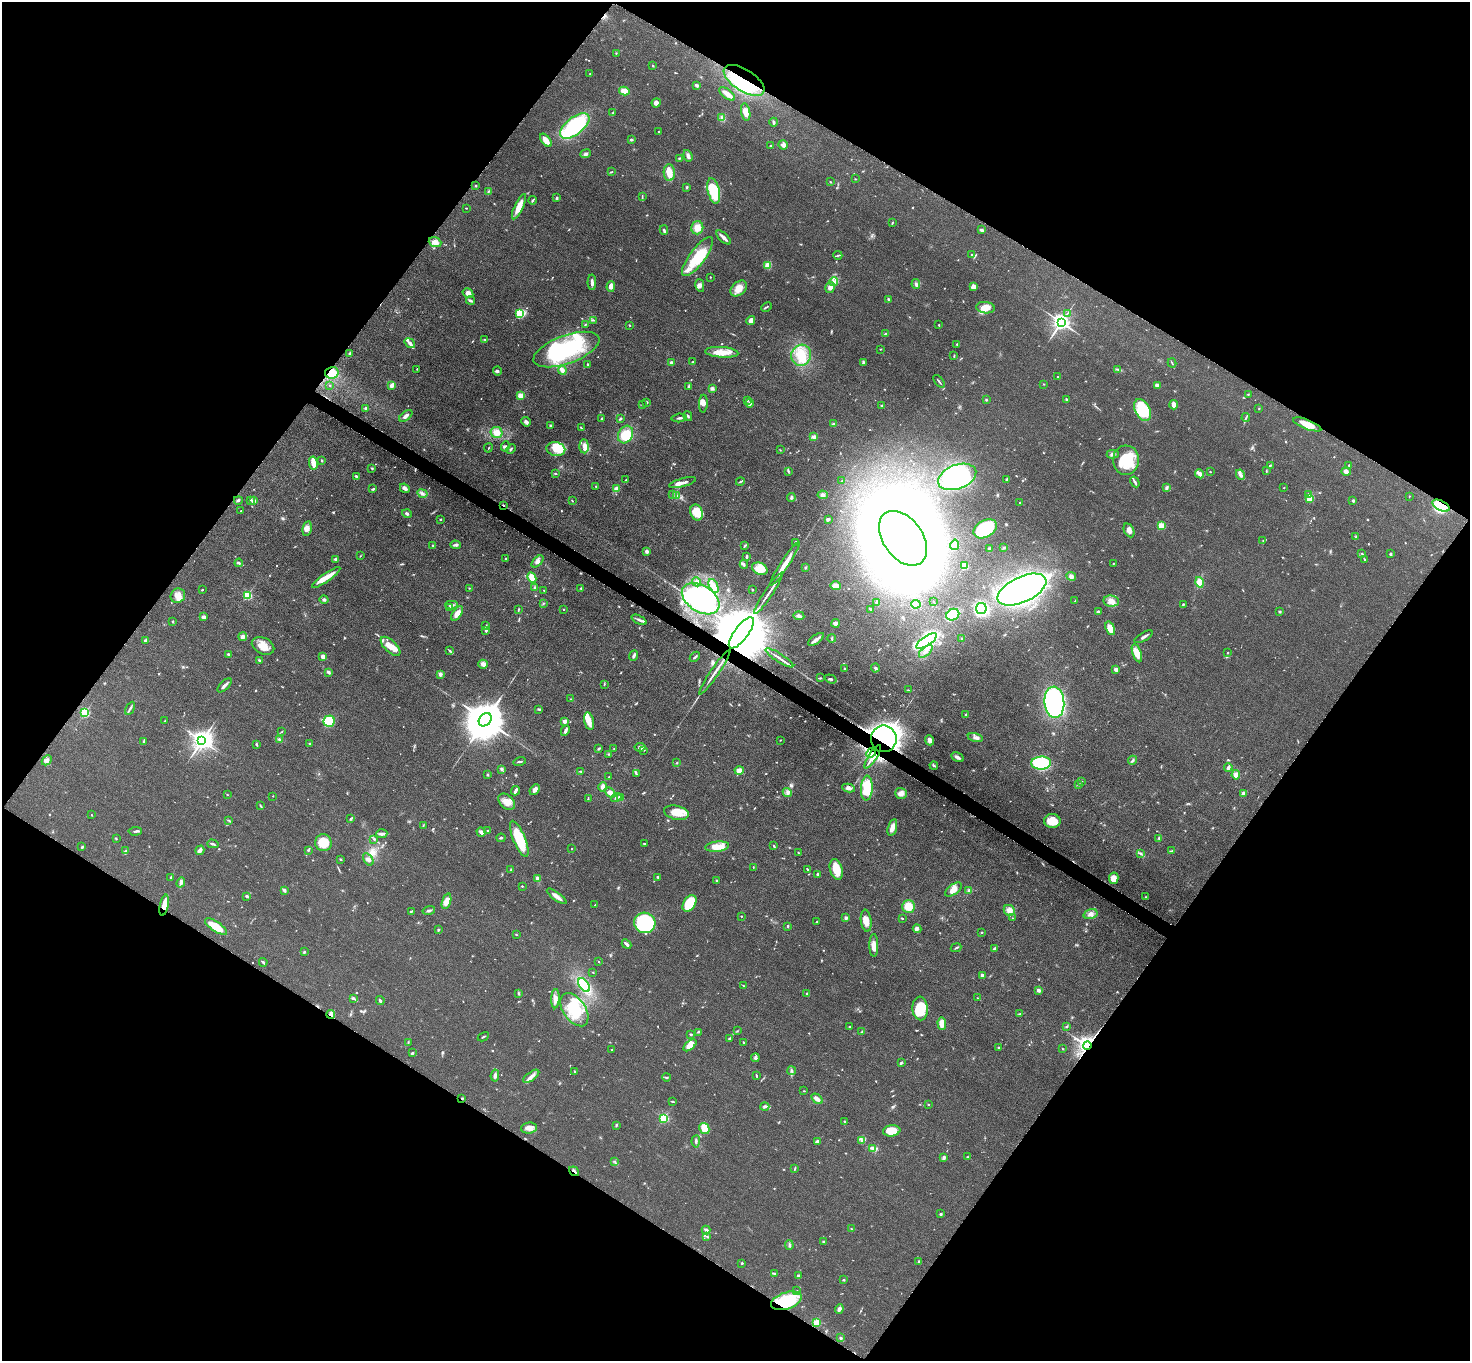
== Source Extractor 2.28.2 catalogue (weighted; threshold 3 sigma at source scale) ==
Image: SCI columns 13-5884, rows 161-5595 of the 5892 x 5896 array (HDU 1 of 3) = the unmasked area's bounding box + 8 px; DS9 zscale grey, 4 x 4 block average (1 PNG px = mean of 4 x 4 image px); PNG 1472 x 1363 px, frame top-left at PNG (2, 2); each listed source drawn as its Kron ellipse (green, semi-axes under 4 px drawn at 4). Shown black and unused: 49% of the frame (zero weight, under 3 of 5 exposures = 1% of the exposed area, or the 3 px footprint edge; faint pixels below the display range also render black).
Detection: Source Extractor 2.28.2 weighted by HDU 2 'WHT'. Background 0.0484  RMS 0.0054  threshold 0.0241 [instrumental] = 3 sigma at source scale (4.5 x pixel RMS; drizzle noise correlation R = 1.50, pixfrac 1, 0.05/0.05 arcsec/px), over >= 5 px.
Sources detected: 840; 10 too faint to see at this stretch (4 x 4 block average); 9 inside a brighter object's white glare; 3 cosmic-ray / hot-pixel residue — neither listed nor drawn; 9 coinciding with a brighter row at this scale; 55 inside a brighter listed object's ellipse — not listed separately; of the other 754, all 500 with FLUX_AUTO >= 1.72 (the completeness limit of this list) listed and drawn (254 fainter detections not listed), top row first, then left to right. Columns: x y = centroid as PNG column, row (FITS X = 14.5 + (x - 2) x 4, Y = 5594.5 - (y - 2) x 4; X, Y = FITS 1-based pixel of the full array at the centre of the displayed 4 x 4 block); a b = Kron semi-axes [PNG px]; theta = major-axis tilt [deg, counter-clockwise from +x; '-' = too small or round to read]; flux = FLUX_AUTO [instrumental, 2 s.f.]
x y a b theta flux
616 53 2 2 - 1.7
653 66 3 2 - 2.3
590 74 2 2 - 1.8
744 80 23 11 -33 180
697 85 3 2 - 8.4
624 91 5 4 - 26
727 94 9 4 -37 22
656 103 4 4 - 13
613 112 3 2 - 1.9
746 112 9 4 -80 21
722 117 2 2 - 1.8
774 122 4 2 - 4.5
575 126 17 8 38 340
659 131 2 2 - 2.2
546 140 8 3 -52 37
631 140 2 2 - 6.3
770 145 2 2 - 1.7
783 145 5 4 - 12
586 154 5 3 - 7.3
688 156 6 3 -71 11
679 158 2 2 - 1.8
611 172 3 2 - 3.2
669 173 8 5 -88 33
855 179 2 2 - 1.9
830 182 2 2 - 2.3
475 186 3 2 - 2.1
687 187 3 2 - 4.4
489 191 2 2 - 1.9
714 191 13 6 -77 110
642 197 4 2 - 2.8
557 198 3 2 - 5.1
533 200 4 2 - 4.1
519 207 14 3 65 47
466 208 2 2 - 2.3
892 223 3 2 - 2.9
697 228 6 6 - 29
664 230 4 2 - 4.7
981 230 3 2 - 8.1
723 237 9 2 -45 15
435 242 6 5 - 23
838 255 4 2 - 3.5
972 255 2 2 - 3
697 257 23 8 53 110
768 265 3 3 - 27
710 277 2 2 - 1.9
834 281 4 2 - 7.1
592 282 8 2 -89 12
916 284 5 3 - 7.6
700 285 6 4 -78 10
611 286 5 4 - 17
830 287 5 4 - 13
973 287 3 3 - 25
739 289 9 6 41 34
468 293 5 4 - 12
889 299 3 2 - 4.4
470 300 4 2 - 6.4
766 307 5 2 - 3.7
985 308 9 5 -7 38
519 313 2 2 - 190
1067 313 2 2 - 2.2
593 320 2 2 - 1.9
751 320 4 3 - 15
1061 322 3 3 - 2000
585 324 2 2 - 2.4
939 324 3 2 - 1.8
629 325 2 2 - 2.9
885 333 3 2 - 2
485 339 3 2 - 2.9
410 343 6 3 -37 8.8
957 344 3 2 - 2.4
566 349 35 14 20 330
880 349 2 2 - 2.4
722 352 17 5 -5 45
350 353 2 2 - 17
801 355 10 10 - 55
954 356 3 2 - 2.3
693 362 2 2 - 2
864 362 3 2 - 2.3
671 363 3 3 - 8.3
1172 363 4 2 - 2.5
588 364 3 2 - 2.7
417 369 2 2 - 2.1
1118 369 4 2 - 4
562 370 4 3 - 19
497 371 4 3 - 4.9
332 373 7 5 12 110
1058 377 2 2 - 5.8
939 381 7 2 -51 4.5
1044 384 2 2 - 1.9
330 385 2 2 - 1.7
392 385 4 3 - 16
1157 385 3 2 - 13
689 386 4 2 - 6.2
712 389 3 2 - 3.6
1248 394 2 2 - 1.9
520 395 2 2 - 93
1066 399 3 2 - 2.8
747 400 3 2 - 3.8
986 400 2 2 - 3.4
647 402 2 2 - 4.7
750 403 4 3 - 9.1
703 404 9 4 86 17
642 405 3 2 - 1.8
882 405 2 2 - 5.7
1174 405 5 2 - 27
365 408 3 3 - 4.2
1259 408 2 2 - 2.1
1142 410 12 7 -62 150
406 416 7 3 38 12
688 416 5 2 - 3.9
1246 417 4 2 - 4.5
601 418 3 2 - 3.5
679 418 7 2 6 6.2
620 419 4 2 - 4.2
526 422 5 3 - 10
834 424 3 2 - 4.8
1307 424 15 4 -21 42
551 426 3 3 - 5.3
581 428 4 2 - 3.6
497 432 6 5 - 32
625 435 9 7 61 84
814 437 4 3 - 16
505 446 5 3 - 6.4
584 446 7 4 -86 15
488 448 5 2 - 1.9
511 449 5 2 - 4.1
556 449 9 7 -10 35
780 450 3 2 - 1.9
1113 454 6 4 0 9
321 460 3 2 - 2
1126 460 15 13 86 120
313 463 6 2 -79 49
1270 465 4 2 - 3.9
1349 465 2 2 - 2.9
372 468 3 2 - 2.6
788 471 3 2 - 3.6
1266 471 3 2 - 2.3
1210 472 2 2 - 2.1
1346 472 5 4 - 10
555 474 3 2 - 2.4
1200 474 5 3 - 21
1240 475 5 3 - 8.6
356 476 3 2 - 4.9
957 477 20 12 20 350
1007 479 3 2 - 8.2
626 480 3 2 - 1.7
740 481 4 2 - 3.1
842 481 2 2 - 2
1135 482 6 2 -59 9.8
683 483 14 3 15 17
596 486 3 2 - 2.6
1166 487 3 2 - 4.3
405 488 5 3 - 12
1284 488 2 2 - 2.2
373 489 4 2 - 4.6
616 489 3 3 - 22
422 494 5 3 - 9
672 495 2 2 - 2.1
823 495 5 3 - 7.9
1308 495 3 3 - 9.8
677 496 3 2 - 4.4
1409 496 2 2 - 1.7
791 497 4 2 - 6.2
1310 499 4 3 - 47
238 500 4 3 - 4.8
250 500 2 2 - 1.7
572 500 2 2 - 2.6
253 501 3 3 - 17
1353 501 2 2 - 7
1020 503 2 2 - 1.9
503 505 2 2 - 3.3
1441 506 9 5 -27 160
241 511 2 2 - 1.9
696 512 8 6 -67 76
407 514 5 3 - 6.2
440 519 2 2 - 3.7
828 519 3 2 - 7.6
1161 526 2 2 - 150
307 529 7 4 79 12
985 529 12 8 30 240
1129 530 7 5 -64 17
1356 537 3 2 - 2.2
903 538 31 19 -54 8900
1263 541 4 2 - 2
796 542 2 2 - 13
433 545 3 2 - 3
456 545 5 3 - 7.7
955 545 5 4 - 31
744 546 3 2 - 3
1004 548 3 2 - 6.1
989 549 3 3 - 6.8
647 551 3 2 - 9
1362 553 3 2 - 2.6
1390 554 3 2 - 5.5
360 556 3 2 - 1.7
746 556 3 2 - 5.7
336 559 4 2 - 7.2
505 559 2 2 - 6.5
1364 560 3 2 - 2.2
537 561 7 4 47 12
239 563 4 2 - 4.4
1113 563 2 2 - 1.8
744 564 4 2 - 4.8
785 564 26 3 57 49
965 566 2 2 - 140
806 568 3 2 - 2.6
760 569 8 6 -26 47
1071 576 5 4 - 11
326 578 17 3 35 46
532 578 5 4 - 40
697 582 4 4 - 8.6
1200 582 5 3 - 30
714 586 7 3 -66 15
835 586 5 3 - 21
535 587 4 3 - 4.5
469 588 2 2 - 2.2
581 588 3 2 - 2.4
202 590 2 2 - 3.2
544 590 3 2 - 2
752 590 2 2 - 2
1022 590 26 12 25 1500
768 593 24 2 56 22
247 595 2 2 - 310
178 596 7 6 - 25
701 599 21 13 -33 710
324 600 4 3 - 5.7
1075 601 2 2 - 2
1111 601 8 5 -9 19
877 602 3 2 - 3.3
934 602 2 2 - 1.9
543 603 2 2 - 2.5
916 604 5 3 - 19
1183 604 2 2 - 3.5
452 605 6 2 0 6
449 608 3 2 - 2.4
518 609 3 2 - 2.6
564 609 2 2 - 2.2
871 609 3 2 - 3.3
981 609 5 5 - 260
1280 611 3 3 - 3.1
1098 612 2 2 - 13
457 614 8 4 56 25
953 615 7 5 32 120
799 616 5 3 - 8.7
204 617 4 2 - 12
639 620 8 2 -26 8.9
173 622 3 2 - 2.4
835 623 4 3 - 11
485 626 3 2 - 2.7
1110 628 7 4 -70 34
486 631 2 2 - 4.6
741 633 19 7 53 76000
243 637 4 4 - 11
1144 637 10 2 31 8.9
832 638 4 2 - 3.4
816 639 9 3 34 13
962 639 3 2 - 2.1
145 640 4 2 - 5.8
927 641 12 4 34 310
263 646 12 8 -26 38
391 646 12 6 -44 34
450 651 4 2 - 3.6
926 651 8 3 41 12
1228 652 2 2 - 1.9
1137 653 9 4 -70 43
229 654 4 2 - 4.8
323 656 4 3 - 16
634 656 5 2 - 8.9
695 657 6 2 46 4.8
779 658 16 2 -33 15
259 660 3 3 - 4.5
483 664 5 4 - 14
875 668 4 2 - 4.8
845 669 3 2 - 3.5
1116 669 3 2 - 14
328 672 4 3 - 6.8
715 672 27 2 56 25
440 674 3 3 - 12
820 678 3 2 - 3.3
831 679 6 3 -18 6.8
604 684 3 2 - 2.3
224 685 9 2 45 12
908 690 2 2 - 2
570 699 3 2 - 2.1
1054 702 16 10 -86 870
130 708 7 2 60 6.9
539 709 4 2 - 3.9
85 713 2 2 - 330
966 715 3 2 - 3.7
485 720 7 5 49 16000
165 721 2 2 - 3.1
329 721 6 5 - 110
564 721 2 2 - 42
589 721 9 4 -77 29
282 731 3 2 - 1.9
565 731 5 3 - 8.9
975 738 8 3 -14 11
884 739 13 13 - 2900
280 740 4 2 - 5.1
780 740 2 2 - 1.8
930 740 5 4 - 13
202 741 3 3 - 2300
144 742 3 2 - 4.7
309 743 2 2 - 2.8
256 744 3 2 - 4
640 747 5 4 - 12
598 749 4 2 - 4.2
614 749 2 2 - 2.5
644 750 3 2 - 2
871 753 5 3 - 14
609 754 2 2 - 2.6
873 757 14 2 56 34
958 757 6 3 -29 11
47 760 5 4 - 10
1132 760 4 2 - 4.8
520 761 6 2 14 5.1
677 763 2 2 - 1.8
1041 763 10 6 4 240
934 766 4 2 - 4.8
1228 767 4 3 - 9.6
502 769 4 2 - 6.4
739 770 4 4 - 23
581 771 3 2 - 3.8
637 774 2 2 - 2.2
488 775 3 2 - 2.4
1236 775 4 3 - 21
609 777 2 2 - 3.8
1082 782 2 2 - 2.7
1078 784 2 2 - 1.8
602 787 4 3 - 12
849 788 6 3 -9 9.4
867 788 12 5 87 83
535 790 6 3 50 20
515 791 5 2 - 13
610 793 6 3 -38 20
787 793 5 2 - 4.1
901 793 6 5 - 16
1244 793 3 2 - 16
227 795 2 2 - 2.4
273 796 2 2 - 2.9
616 797 5 2 - 7
588 798 3 2 - 1.9
621 798 4 2 - 4.3
507 802 10 6 -44 30
261 806 3 2 - 2.6
676 813 12 7 -13 58
91 815 2 2 - 2.5
350 819 3 2 - 2.3
229 820 3 2 - 2.3
1052 821 8 7 - 62
423 826 3 2 - 2.4
892 827 9 3 74 27
135 831 7 2 5 5.8
488 831 2 2 - 4.7
481 832 5 3 - 9.5
382 834 5 2 - 11
501 838 4 2 - 4.2
1159 838 4 3 - 3.5
116 839 2 2 - 1.7
374 839 2 2 - 1.9
519 839 19 6 -68 110
323 843 8 8 - 65
213 844 5 2 - 5.1
645 844 3 2 - 2.1
774 846 3 2 - 2.8
82 847 3 2 - 3.9
717 847 12 5 6 45
572 849 2 2 - 4.2
126 850 2 2 - 2.2
200 850 5 3 - 13
308 850 4 2 - 3.6
1172 851 2 2 - 2.1
798 852 3 2 - 1.9
1141 854 3 2 - 3.8
340 859 3 2 - 2.6
368 859 7 3 -56 12
753 867 2 2 - 1.8
807 869 3 2 - 2.9
511 870 4 2 - 6.4
836 870 11 6 -75 61
817 874 2 2 - 4.8
171 877 3 2 - 2.8
658 877 3 2 - 6.1
538 878 4 3 - 13
1114 878 6 4 78 29
716 881 3 2 - 3.3
181 883 5 3 - 6.5
522 886 2 2 - 2.8
284 890 4 2 - 8.5
953 890 9 5 38 29
969 891 2 2 - 17
247 896 4 2 - 5
557 896 12 3 -36 24
1146 897 3 2 - 2.1
446 901 8 4 71 30
689 903 9 6 55 150
164 905 11 3 78 51
595 905 2 2 - 3.6
908 906 6 6 - 51
429 910 6 2 14 5.9
1009 910 6 5 - 19
411 911 4 2 - 3.1
1090 914 7 5 17 14
741 916 2 2 - 2.3
846 918 2 2 - 30
902 918 2 2 - 2.4
1013 918 2 2 - 1.8
866 921 11 5 -83 28
816 922 3 2 - 2.2
645 923 11 10 - 330
788 926 2 2 - 8.9
216 927 13 5 -33 64
917 929 4 3 - 6.4
438 930 3 2 - 2.9
981 932 2 2 - 2.8
516 935 2 2 - 2
626 944 5 2 - 10
874 945 11 4 -90 23
956 948 5 2 - 4.1
995 949 3 2 - 8.3
304 952 3 2 - 3.8
263 962 4 2 - 5.8
599 962 2 2 - 3.3
593 972 2 2 - 2.2
982 975 4 3 - 7
584 985 8 4 -52 79
743 985 2 2 - 1.9
1038 990 2 2 - 32
519 993 3 2 - 2.4
807 993 3 2 - 2.4
353 998 4 3 - 6.3
977 998 3 2 - 3.1
555 999 9 4 86 17
380 1001 5 2 - 8.7
920 1008 12 7 -87 77
574 1010 18 11 -55 110
331 1014 4 3 - 10
1020 1014 2 2 - 2.2
942 1023 6 4 -86 37
1066 1026 2 2 - 2.3
850 1027 2 2 - 2.5
737 1031 2 2 - 1.8
698 1032 3 2 - 3.1
862 1032 2 2 - 2.1
691 1034 3 2 - 4.1
483 1037 6 2 27 3.4
729 1038 3 2 - 2.8
743 1042 3 2 - 3.4
408 1043 3 2 - 2
690 1045 7 4 40 39
1087 1046 4 4 - 1200
998 1047 3 2 - 2.6
1063 1049 3 2 - 1.7
612 1050 3 2 - 2.2
412 1053 3 2 - 5.1
755 1058 4 3 - 6.3
901 1063 2 2 - 2.2
792 1071 4 2 - 5.8
575 1072 3 2 - 2.5
495 1075 6 3 84 8.7
531 1076 9 3 36 18
756 1076 3 2 - 3.6
666 1077 4 2 - 3.8
804 1091 3 2 - 1.8
462 1098 2 2 - 6
817 1099 6 3 -36 14
672 1101 4 2 - 3.1
928 1104 2 2 - 2.6
765 1107 4 3 - 7.4
664 1118 2 2 - 350
844 1121 2 2 - 2.5
616 1125 3 2 - 3.9
529 1128 8 5 5 20
704 1128 6 5 - 38
892 1131 9 5 8 58
696 1141 6 2 86 6.2
817 1141 4 3 - 7.5
862 1141 2 2 - 2.1
873 1149 3 3 - 6.1
944 1157 2 2 - 2.2
968 1157 4 2 - 2.6
615 1162 2 2 - 1.8
795 1168 4 2 - 3.2
574 1171 5 2 - 7.2
941 1214 2 2 - 5.7
851 1229 2 2 - 1.8
706 1230 4 2 - 12
707 1237 3 2 - 3
823 1242 3 2 - 5.2
789 1245 5 2 - 4.2
919 1262 3 2 - 3.8
742 1263 2 2 - 11
775 1274 4 2 - 4.5
799 1275 3 2 - 2.6
844 1280 3 2 - 2.8
797 1291 2 2 - 2.4
786 1301 16 8 18 170
839 1309 5 3 - 11
816 1323 2 2 - 150
841 1338 3 2 - 4.6
Overlapping masked pixels (flux is a lower limit): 15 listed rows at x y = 744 80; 332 373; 1307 424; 503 505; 1441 506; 741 633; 884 739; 871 753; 873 757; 164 905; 331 1014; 1087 1046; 462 1098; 574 1171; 786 1301
Diffuse or blended objects may show on this block-average render without a row.